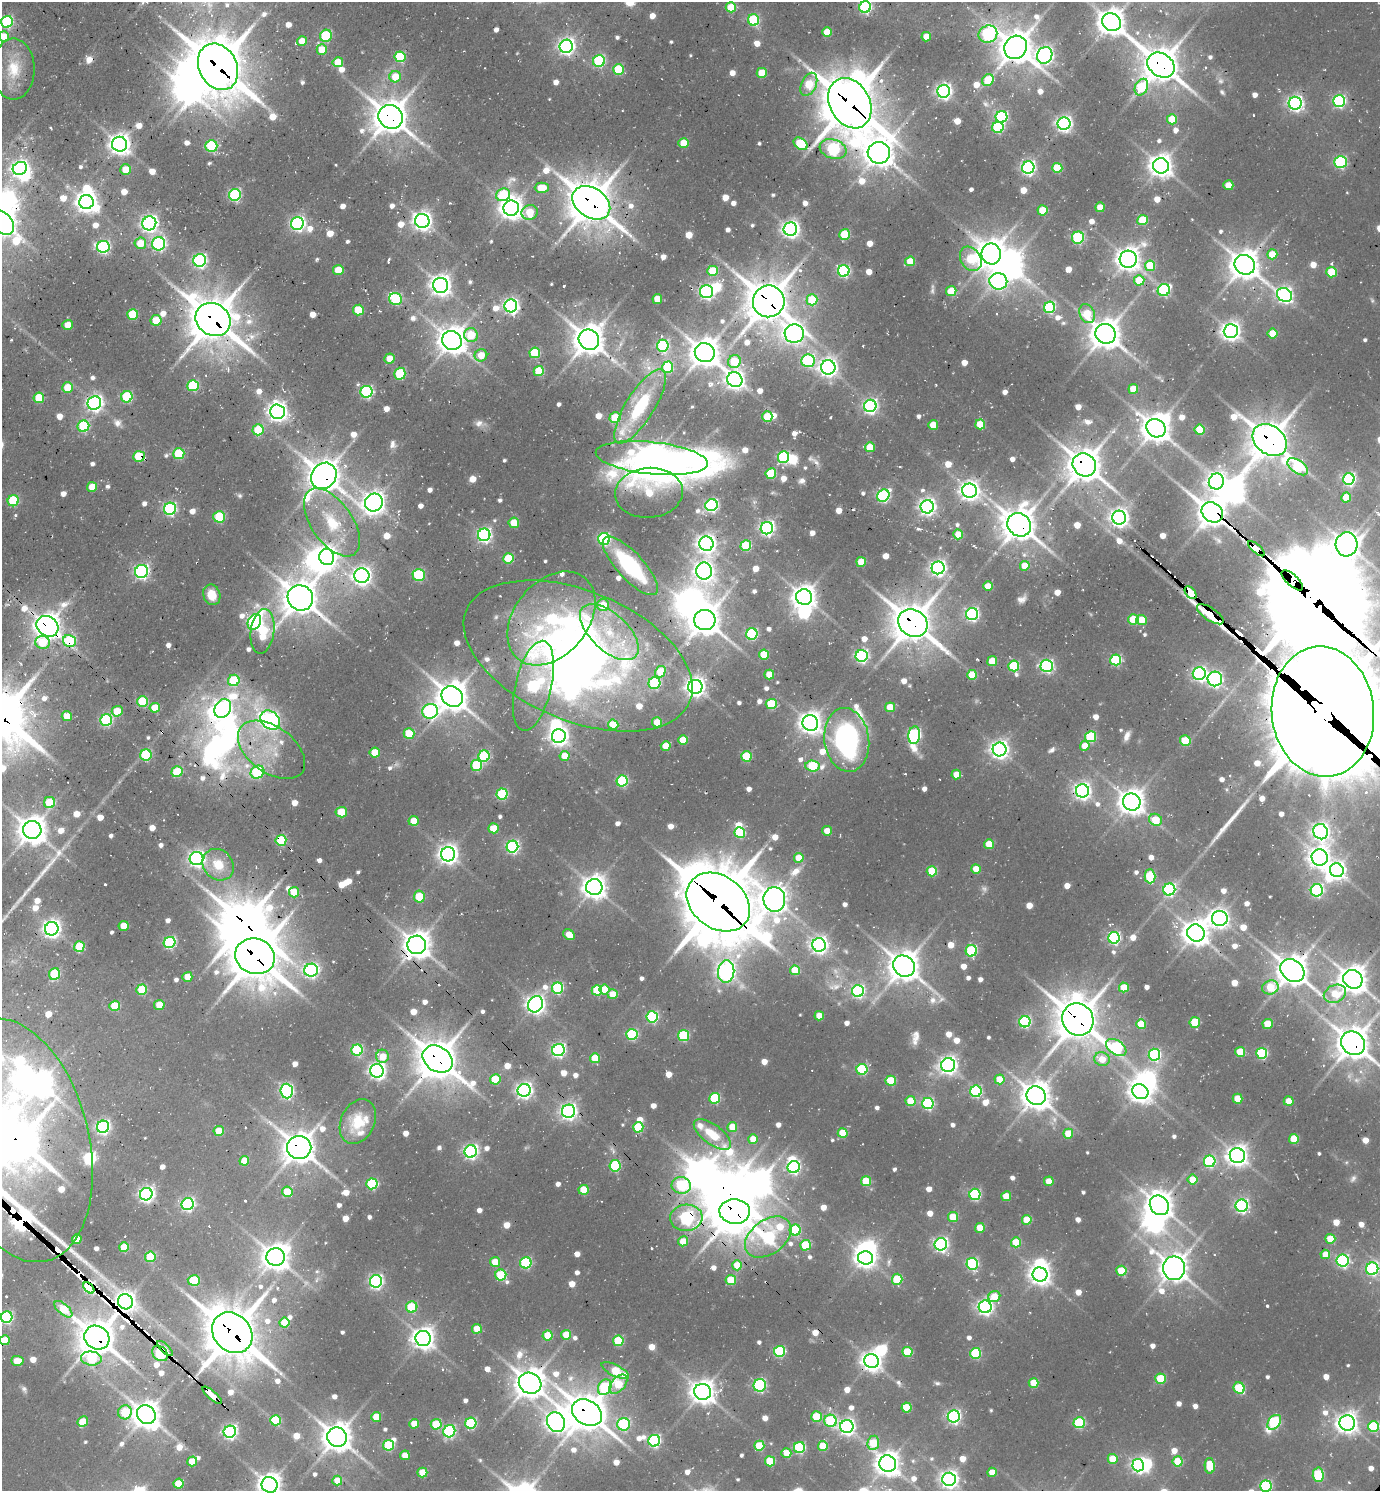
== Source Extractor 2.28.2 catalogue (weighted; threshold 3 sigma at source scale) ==
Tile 11 of 4 x 4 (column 3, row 3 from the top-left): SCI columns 3056-4433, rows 1522-3010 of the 5998 x 5989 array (HDU 1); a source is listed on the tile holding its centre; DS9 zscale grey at full resolution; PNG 1382 x 1493 px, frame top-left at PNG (2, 2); each listed source drawn as its Kron ellipse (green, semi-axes under 4 px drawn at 4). Shown black and unused: <1% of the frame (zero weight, under 2 of 3 exposures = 3% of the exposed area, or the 3 px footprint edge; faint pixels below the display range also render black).
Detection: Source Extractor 2.28.2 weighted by HDU 2 'WHT'; one run over the whole footprint, this tile lists its part. Background 0.102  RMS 0.0087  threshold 0.039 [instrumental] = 3 sigma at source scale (4.5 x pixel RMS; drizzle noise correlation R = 1.50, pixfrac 1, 0.05/0.05 arcsec/px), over >= 5 px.
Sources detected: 972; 14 too faint to see at this stretch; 46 inside a brighter object's white glare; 15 cosmic-ray / hot-pixel residue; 4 long thin detections or spike segments (spike, bleed or trail) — neither listed nor drawn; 13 inside a brighter listed object's ellipse — not listed separately; of the other 880, all 500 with FLUX_AUTO >= 16.5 (the completeness limit of this list) listed and drawn (380 fainter detections not listed), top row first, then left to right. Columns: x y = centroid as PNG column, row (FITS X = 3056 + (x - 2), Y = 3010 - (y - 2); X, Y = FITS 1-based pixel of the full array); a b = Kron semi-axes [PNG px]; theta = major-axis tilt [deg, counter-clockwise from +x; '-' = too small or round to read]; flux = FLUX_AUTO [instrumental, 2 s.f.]
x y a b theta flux
731 7 5 5 - 36
865 7 6 5 - 150
754 20 5 5 - 89
7 22 6 5 - 130
1111 22 10 8 -39 1200
827 32 5 5 - 23
988 34 9 8 - 130
4 36 5 5 - 17
326 36 6 6 - 79
926 37 5 5 - 17
302 41 5 5 - 17
566 46 7 6 - 400
1016 47 12 11 - 1900
322 50 5 5 - 23
1045 55 8 7 - 430
400 57 5 5 - 73
599 61 6 5 - 120
338 62 5 5 - 24
1161 65 15 11 -36 2000
218 67 24 19 -62 4000
13 69 30 21 -90 30
618 69 5 5 - 56
762 73 5 5 - 29
395 77 6 5 - 23
988 80 6 5 - 43
809 84 12 7 65 45
1141 87 9 6 63 62
944 91 6 6 - 360
1339 101 6 6 - 160
850 103 26 20 -61 3900
1295 103 6 6 - 350
390 117 12 11 - 2100
1001 117 6 6 - 140
1172 119 5 5 - 30
1064 124 6 6 - 380
998 127 6 5 - 100
683 143 5 5 - 24
120 144 7 7 - 750
801 144 8 5 -39 60
211 146 6 5 - 93
833 149 14 9 -18 150
879 153 11 11 - 1500
1341 162 6 6 - 120
1161 166 8 7 - 920
20 168 7 6 - 380
1028 168 6 6 - 290
1057 168 5 5 - 44
126 170 5 5 - 23
1228 185 5 5 - 21
542 188 7 5 0 27
235 195 6 6 - 140
503 195 7 6 - 70
86 202 7 7 - 710
591 203 21 14 -34 2800
1100 207 5 5 - 23
511 208 8 7 - 930
1043 210 5 5 - 34
530 212 8 7 - 29
1142 220 5 5 - 41
422 221 7 7 - 560
2 222 14 9 -48 1400
149 223 7 7 - 410
297 224 6 6 - 270
790 229 7 6 - 450
845 234 5 5 - 55
1078 238 6 6 - 96
140 243 6 5 - 22
159 244 7 6 - 210
103 247 6 6 - 180
991 254 10 9 - 1400
1272 254 5 5 - 21
971 259 13 10 -58 50
1128 259 8 8 - 1000
200 260 6 6 - 230
910 261 5 5 - 24
1245 265 10 9 - 1500
1150 266 5 5 - 46
338 270 5 5 - 26
713 271 5 5 - 39
844 271 6 6 - 160
1332 272 5 5 - 43
1139 280 5 5 - 32
998 281 9 8 - 280
441 285 7 7 - 730
1164 290 6 6 - 130
951 291 5 5 - 28
707 292 6 6 - 220
1284 295 8 6 -33 340
395 299 6 6 - 97
657 299 5 5 - 21
812 300 5 5 - 43
769 301 16 15 - 2800
511 306 6 6 - 320
1049 307 6 5 - 110
358 310 5 5 - 42
133 314 5 5 - 53
1087 314 10 7 -64 29
156 320 5 5 - 31
213 320 18 15 -36 3100
68 325 5 5 - 17
1231 331 7 7 - 590
1272 333 5 5 - 24
794 334 9 9 - 540
1105 334 10 10 - 1600
471 335 7 6 - 38
452 340 10 9 - 1400
589 340 10 10 - 1800
663 346 6 6 - 150
535 353 5 5 - 57
705 353 10 9 - 1600
481 355 6 6 - 17
390 358 5 5 - 18
734 361 6 6 - 48
808 361 6 6 - 130
668 367 5 5 - 75
828 367 7 7 - 540
539 371 5 5 - 42
400 374 6 5 - 73
735 380 8 7 - 540
193 386 6 5 - 86
67 387 5 5 - 26
1133 389 5 5 - 23
366 392 6 6 - 150
127 397 6 5 - 86
39 398 5 5 - 43
94 403 7 6 - 390
640 406 43 14 58 66
870 406 6 6 - 280
277 412 7 7 - 560
767 417 5 5 - 40
615 418 5 5 - 37
980 424 5 5 - 28
933 425 5 5 - 23
83 426 6 5 - 95
1156 428 10 8 -40 1400
258 430 5 5 - 43
1200 430 5 5 - 40
1270 440 19 14 -38 2400
870 447 5 5 - 24
179 454 5 5 - 65
139 456 6 5 - 61
783 457 6 5 - 120
652 458 56 16 -6 1500
1084 465 12 11 - 1900
1298 467 11 6 -34 73
771 473 5 5 - 57
324 476 14 12 51 1800
1349 479 6 5 - 210
1216 481 8 7 - 460
92 487 5 5 - 20
969 491 7 7 - 640
649 493 34 25 4 35
883 496 6 6 - 180
1346 497 5 5 - 28
13 501 6 5 - 69
374 503 9 8 - 820
712 505 6 6 - 180
927 507 6 6 - 440
170 509 6 6 - 170
1212 512 11 9 -39 1400
219 517 6 5 - 60
1119 518 7 7 - 550
332 522 39 20 -55 47
514 523 5 5 - 24
1019 525 12 11 - 1800
767 528 6 6 - 300
958 534 5 5 - 21
484 535 6 6 - 240
604 539 6 6 - 120
706 544 7 7 - 580
1346 544 12 11 - 1100
746 546 5 5 - 61
1256 549 10 4 -41 510
327 557 8 7 - 640
509 558 5 5 - 48
861 562 5 5 - 26
630 566 38 13 -47 87
1025 566 5 5 - 19
938 568 6 6 - 370
142 571 6 6 - 250
704 571 8 8 - 570
419 575 6 5 - 93
362 576 7 7 - 540
1292 580 13 5 -43 2100
988 586 5 4 - 21
1190 593 7 4 -50 1000
212 595 10 8 -71 18
804 597 8 7 - 950
300 598 13 12 - 2000
603 605 6 6 - 25
972 614 6 6 - 210
1210 614 15 6 -34 260
551 618 53 37 50 160
1133 619 5 5 - 38
705 620 10 10 - 1700
1141 620 5 5 - 21
254 622 8 6 64 210
913 623 15 13 -36 2500
47 626 11 9 -36 1300
262 631 22 12 82 65
609 632 36 18 -43 55
752 634 6 5 - 120
69 641 7 6 - 79
42 642 7 6 - 39
764 655 5 5 - 36
578 656 121 65 -22 620
862 656 6 6 - 230
1116 660 5 5 - 110
992 661 5 5 - 27
1014 666 5 5 - 81
1047 666 6 6 - 210
660 672 6 5 - 27
769 674 5 5 - 22
1199 674 6 6 - 240
972 675 5 5 - 37
1215 679 7 7 - 230
234 680 6 5 - 70
654 683 6 6 - 84
533 686 46 18 77 170
695 687 7 7 - 600
452 697 11 10 - 1600
142 702 5 5 - 61
771 704 5 5 - 57
890 707 5 5 - 25
155 708 5 5 - 26
223 708 10 7 58 370
117 711 5 5 - 29
430 711 8 7 - 210
1323 712 65 51 -84 25000
67 716 5 5 - 18
106 720 6 5 - 120
270 720 11 8 -42 400
657 722 5 5 - 18
810 723 8 7 - 820
613 725 5 5 - 21
409 734 5 5 - 41
914 735 9 6 84 200
559 736 7 7 - 550
1090 737 5 5 - 75
683 740 5 5 - 24
847 740 32 22 -82 200
1185 741 5 5 - 34
666 746 5 5 - 24
1085 746 5 5 - 17
1000 749 7 7 - 520
271 750 38 23 -36 50
375 753 5 5 - 32
146 755 6 5 - 74
484 756 6 5 - 95
565 756 5 5 - 20
746 756 5 5 - 54
477 765 5 5 - 73
813 766 7 5 -3 69
177 772 5 5 - 49
257 772 7 6 - 78
956 775 5 5 - 17
622 781 6 5 - 97
1082 791 6 6 - 430
502 794 5 5 - 85
1132 802 9 8 - 1100
50 803 5 5 - 45
341 812 6 5 - 39
1155 820 6 5 - 29
413 821 5 5 - 20
494 828 5 5 - 26
32 830 9 9 - 1400
827 831 5 4 - 17
1321 832 8 7 - 450
740 833 5 5 - 67
281 840 5 5 - 62
989 844 5 5 - 25
512 847 6 5 - 200
448 854 7 7 - 620
799 858 5 5 - 21
1320 858 8 8 - 730
196 859 7 6 - 370
218 865 17 14 -48 23
976 869 5 4 - 17
1337 870 7 6 - 420
932 871 5 5 - 44
1150 876 7 5 -88 70
594 887 8 8 - 940
1169 889 6 6 - 180
1317 890 6 6 - 150
294 892 5 5 - 27
419 897 6 5 - 41
774 899 12 11 - 1100
718 902 34 26 -37 5800
1220 918 8 7 - 540
124 926 5 5 - 23
52 929 7 6 - 490
1196 933 9 8 - 1200
569 935 6 5 - 18
1114 938 6 6 - 170
170 942 6 5 - 130
417 945 9 9 - 1300
819 945 7 6 - 440
79 946 5 5 - 40
971 951 6 5 - 91
255 956 20 17 -19 3500
904 966 11 10 - 1700
311 970 7 6 - 230
795 970 5 5 - 26
1292 971 13 10 -39 1500
726 972 11 8 83 540
55 974 6 5 - 68
187 977 5 5 - 19
1353 979 10 9 - 1200
1124 987 5 5 - 25
1270 987 8 7 - 34
558 988 6 5 - 100
604 989 5 5 - 25
142 990 5 5 - 51
597 990 5 5 - 48
858 991 6 6 - 180
613 994 5 5 - 18
1335 994 11 8 24 24
535 1004 8 7 - 580
159 1005 5 5 - 21
115 1006 5 5 - 46
819 1016 5 4 - 18
652 1017 6 5 - 130
1078 1019 16 15 - 2700
1025 1022 5 5 - 140
1195 1022 5 5 - 42
1141 1024 5 5 - 29
1268 1024 5 5 - 29
632 1034 5 5 - 100
683 1035 5 5 - 82
1353 1043 12 11 - 1700
1116 1047 11 7 -34 120
357 1050 5 5 - 90
558 1050 6 6 - 220
1240 1052 5 5 - 29
1262 1053 5 5 - 100
1154 1055 6 6 - 150
382 1056 6 6 - 20
595 1058 5 5 - 33
438 1059 16 12 -34 2300
1102 1059 8 6 -21 17
948 1065 7 7 - 470
862 1069 5 5 - 83
377 1071 7 6 - 400
495 1079 5 5 - 34
1000 1079 5 5 - 26
891 1081 5 5 - 43
524 1090 6 6 - 370
287 1091 7 6 - 220
976 1091 6 5 - 130
1140 1092 8 7 - 740
1036 1096 10 9 - 1400
715 1098 5 5 - 72
1238 1099 5 5 - 27
910 1101 5 5 - 28
1289 1101 5 4 - 18
928 1104 5 5 - 140
568 1111 7 6 - 380
358 1122 23 17 65 28
103 1127 6 6 - 250
638 1127 5 5 - 49
732 1127 5 5 - 22
219 1131 5 5 - 23
843 1133 5 5 - 31
712 1134 22 9 -37 29
1068 1134 5 5 - 27
753 1139 5 5 - 18
1294 1139 5 5 - 31
18 1140 124 71 -76 7700
299 1147 12 11 - 1800
471 1151 6 6 - 280
1237 1156 7 7 - 750
244 1161 5 5 - 25
1210 1161 6 5 - 120
615 1166 6 5 - 83
794 1167 6 6 - 190
1193 1179 5 5 - 22
866 1181 5 5 - 40
1049 1181 5 4 - 19
372 1184 5 5 - 87
681 1185 9 8 - 81
584 1190 5 5 - 32
287 1192 5 5 - 31
146 1194 6 6 - 340
975 1194 5 5 - 120
1006 1196 5 5 - 24
188 1204 6 6 - 200
1159 1205 10 9 - 1200
1242 1206 6 6 - 240
735 1211 15 12 -3 2600
953 1217 5 5 - 34
686 1218 16 13 5 230
1027 1220 5 5 - 28
980 1228 5 5 - 23
795 1230 5 5 - 79
768 1237 26 17 37 170
77 1239 5 4 - 23
1330 1239 5 5 - 25
683 1241 5 5 - 22
1016 1242 5 5 - 32
941 1244 6 6 - 270
805 1245 5 5 - 46
124 1247 5 5 - 34
1325 1254 5 5 - 18
150 1257 5 5 - 50
276 1257 9 9 - 1200
866 1258 7 6 - 670
1343 1260 6 6 - 190
495 1262 5 5 - 25
526 1263 5 5 - 100
972 1264 6 6 - 140
737 1265 5 5 - 22
1174 1268 12 11 - 1400
1372 1269 6 6 - 160
1121 1271 5 5 - 38
1040 1274 7 7 - 720
501 1275 5 5 - 61
897 1279 5 5 - 43
194 1280 6 5 - 52
731 1280 5 5 - 35
376 1281 6 6 - 250
89 1288 7 4 -46 170
994 1297 6 5 - 23
125 1302 8 7 - 640
412 1307 6 5 - 52
985 1307 6 6 - 370
63 1309 11 5 -41 32
7 1317 6 5 - 120
284 1322 5 5 - 31
477 1329 5 5 - 22
232 1333 22 18 -48 3700
566 1335 5 5 - 24
547 1336 5 5 - 30
97 1338 13 11 -34 2100
423 1339 8 7 - 840
4 1340 5 5 - 24
618 1341 5 5 - 59
165 1349 10 3 -44 66
779 1351 5 5 - 96
907 1352 5 5 - 41
160 1353 9 6 -43 210
975 1353 5 5 - 75
91 1358 10 7 -6 53
17 1361 6 5 - 19
871 1361 7 7 - 680
615 1371 15 5 -26 54
1161 1379 5 5 - 49
530 1383 11 10 - 1500
1034 1383 5 5 - 29
618 1384 11 7 49 42
760 1385 6 6 - 130
605 1387 8 6 61 82
1239 1388 6 5 - 63
702 1392 8 8 - 1000
212 1395 12 4 -41 330
907 1408 5 5 - 37
125 1412 7 6 - 49
587 1413 16 12 -32 2300
146 1415 10 9 - 1300
816 1416 5 5 - 35
954 1416 6 6 - 250
376 1417 5 5 - 26
276 1420 5 5 - 55
830 1421 6 6 - 90
83 1422 6 5 - 22
556 1422 10 8 -64 650
1274 1422 8 6 50 100
471 1423 5 5 - 95
1079 1423 5 5 - 92
1347 1423 8 7 - 690
414 1424 5 5 - 21
436 1424 5 5 - 39
624 1424 6 6 - 110
1373 1426 5 5 - 81
847 1427 6 6 - 370
449 1431 6 6 - 150
230 1432 6 6 - 240
337 1437 10 9 - 1500
654 1441 6 6 - 170
873 1443 7 6 - 35
389 1445 5 5 - 77
759 1446 5 5 - 42
823 1446 5 5 - 33
799 1448 5 5 - 100
786 1453 5 5 - 19
405 1455 5 5 - 17
1113 1459 5 5 - 28
192 1461 5 5 - 25
770 1461 5 5 - 38
1178 1461 5 5 - 33
888 1464 8 8 - 990
1138 1465 6 6 - 270
1210 1466 8 5 -89 39
992 1472 4 4 - 17
422 1473 5 5 - 27
1318 1475 7 5 -87 77
949 1479 7 6 - 510
337 1481 5 5 - 18
178 1484 5 5 - 34
269 1485 8 7 - 940
1266 1486 6 5 - 140
Overlapping masked pixels (flux is a lower limit): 57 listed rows (the first 20) at x y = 1161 65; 218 67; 850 103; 390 117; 833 149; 879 153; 591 203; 2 222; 769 301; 213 320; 1270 440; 139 456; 1084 465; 324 476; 1212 512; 1019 525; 706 544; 1256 549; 1292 580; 1190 593
Isophote crosses this tile's border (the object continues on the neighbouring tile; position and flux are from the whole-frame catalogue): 13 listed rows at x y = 865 7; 7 22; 4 36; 2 222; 1323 712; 1353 979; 1353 1043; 18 1140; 1372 1269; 7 1317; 4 1340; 269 1485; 1266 1486